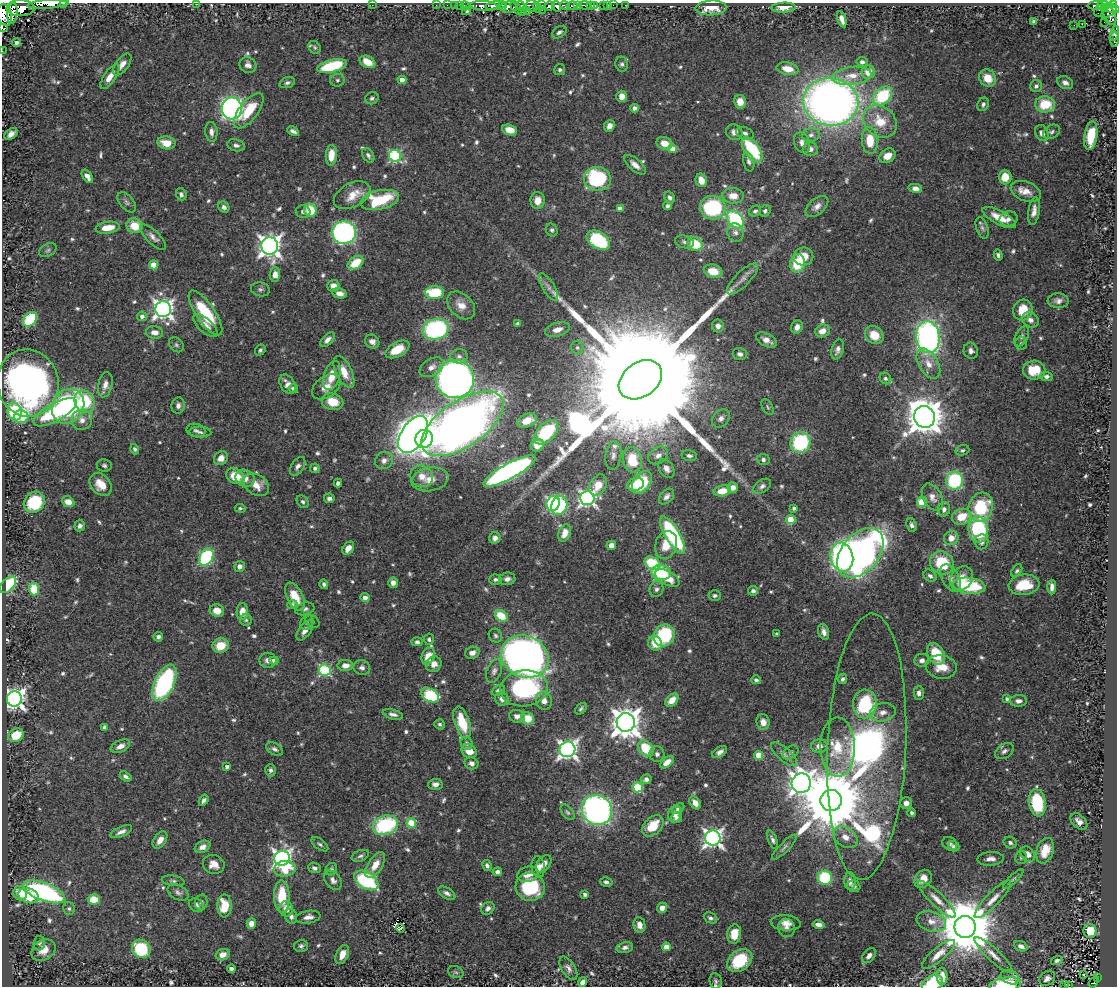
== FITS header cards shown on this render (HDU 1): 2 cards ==
NAXIS1  =                 1115
NAXIS2  =                  984

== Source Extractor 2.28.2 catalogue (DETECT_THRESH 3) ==
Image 1115 x 984 px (HDU 1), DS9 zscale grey, 1 PNG px = 1 image px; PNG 1119 x 988 px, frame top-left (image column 1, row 984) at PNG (2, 3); each listed source drawn as its Kron ellipse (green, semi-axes under 4 px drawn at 4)
Background 0.367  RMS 0.013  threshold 0.0392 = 3 sigma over >= 5 px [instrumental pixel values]
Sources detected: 691; of the 691, the 500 brightest by FLUX_AUTO listed and drawn (191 fainter detections omitted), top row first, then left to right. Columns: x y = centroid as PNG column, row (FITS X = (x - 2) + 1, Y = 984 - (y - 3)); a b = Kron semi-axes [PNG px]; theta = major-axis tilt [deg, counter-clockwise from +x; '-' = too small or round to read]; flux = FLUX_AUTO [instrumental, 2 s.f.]
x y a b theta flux
63 3 3 2 - 15
48 4 21 4 4 24
196 4 3 2 - 3.2
372 5 2 2 - 66
436 5 2 2 - 9
447 5 2 2 - 6.4
454 5 2 2 - 10
460 5 4 2 - 11
541 5 2 2 - 21
577 5 4 3 - 130
585 5 5 4 - 89
591 5 4 3 - 18
613 5 2 2 - 3.3
625 5 3 2 - 3.3
1103 5 5 5 - 13
1114 5 2 2 - 28
465 6 5 3 - 23
484 6 14 4 -3 660
496 6 10 4 6 530
502 6 4 2 - 82
521 6 5 2 - 36
532 6 6 5 - 190
550 6 5 4 - 300
557 6 5 3 - 71
565 6 5 3 - 180
572 6 5 4 - 380
594 6 4 3 - 120
604 6 4 2 - 3.9
607 6 4 3 - 19
1096 6 8 3 1 81
509 7 8 5 0 190
537 7 5 4 - 61
20 8 14 8 1 590
516 8 7 3 -53 210
711 8 15 7 3 15
783 8 12 5 3 6.2
1112 8 8 2 -18 26
1105 9 4 2 - 27
542 10 2 2 - 13
466 11 4 4 - 2.2
527 11 3 3 - 38
1099 11 6 2 71 8.8
522 12 2 2 - 38
1109 12 8 4 32 94
12 13 10 5 83 390
5 15 11 7 -77 590
1110 16 9 6 -69 170
842 19 8 4 -74 5.4
1033 21 4 3 - 1.8
1104 22 2 2 - 3.3
1082 24 3 2 - 6.3
1074 25 2 2 - 2.7
2 28 3 2 - 7100
559 32 8 5 32 2.5
1114 33 7 4 78 78
1115 39 7 3 90 110
17 42 4 4 - 2.4
315 47 7 5 -52 1.8
2 51 2 2 - 2.9
368 62 8 5 -28 14
862 62 5 5 - 2.7
122 64 13 6 53 6.5
622 64 7 6 - 2.6
248 65 9 7 -26 5.4
332 66 15 6 15 68
787 69 11 6 -10 10
560 70 6 5 - 1.8
868 72 6 6 - 11
852 76 20 9 7 13
110 77 14 6 56 8.9
988 78 9 8 - 15
337 80 7 6 - 2.1
402 80 4 4 - 9.1
287 83 8 5 19 2.4
1065 83 8 6 -27 4
1036 86 6 6 - 2.8
622 96 5 5 - 8.4
882 96 11 8 42 51
372 98 7 6 - 2.2
740 102 7 6 - 8.6
831 102 27 23 -5 700
983 104 7 5 65 2.5
1045 104 10 8 -6 30
232 108 11 10 - 330
635 108 4 4 - 5
249 111 21 9 52 27
880 121 18 14 -42 21
609 126 6 5 - 5.1
510 130 8 5 -18 11
293 131 6 4 -28 3.1
211 132 10 6 -84 4.3
734 132 8 7 - 5.5
1052 132 9 6 30 2.7
745 133 9 6 -20 3.3
1042 133 8 6 -64 6.2
11 134 8 5 37 5
811 135 9 6 10 3.5
1091 136 14 6 82 30
870 140 13 8 -86 21
166 143 9 6 -9 13
664 143 8 6 -19 11
802 143 11 7 -67 4.8
236 145 9 5 -15 2.8
673 149 4 4 - 9.6
752 149 14 7 -55 64
810 149 7 7 - 4.9
331 155 10 5 86 14
368 155 8 5 -59 2.5
395 156 6 5 - 120
887 156 8 6 33 10
749 162 10 5 -77 2.8
635 165 13 6 -41 6.4
87 176 7 4 -53 5.2
1005 177 7 6 - 14
597 179 13 12 - 85
701 180 7 5 -74 8.4
915 188 7 4 -11 5
1026 191 15 9 -21 8.6
181 194 6 5 - 2.8
352 195 20 12 28 15
733 196 10 8 -4 9.8
670 198 6 4 -58 2.4
380 200 19 9 12 57
538 200 8 7 - 9.1
127 202 12 6 -51 3.1
667 206 4 3 - 2.3
817 206 13 7 41 5.7
224 207 6 5 - 3.2
713 208 13 11 -13 77
620 209 4 4 - 7.4
310 210 6 6 - 30
303 211 7 6 - 2.6
755 211 6 5 - 2.3
765 211 6 5 - 2.3
1034 211 14 5 81 5.9
999 218 18 7 -28 13
735 219 10 7 -52 81
1008 219 9 7 19 4.2
134 226 8 7 - 20
108 228 12 6 8 14
982 228 11 5 -71 2.7
552 230 7 5 -61 2.1
344 232 12 11 - 220
735 232 9 8 - 4
153 237 17 6 -44 4.8
598 240 13 8 -33 74
684 242 9 6 -16 3.1
695 244 8 6 -36 31
270 246 8 8 - 660
48 250 9 6 30 2.4
998 255 5 4 - 2
803 257 10 9 - 14
355 263 8 6 37 22
798 263 9 7 78 30
154 265 4 4 - 17
713 271 9 6 -15 15
275 274 7 5 87 6.1
743 279 21 7 45 6.7
333 286 6 6 - 5.9
548 287 16 6 -58 4.9
260 289 9 7 -9 2.7
340 293 7 5 -13 5.3
435 293 9 6 -1 40
1058 301 10 7 -3 4.2
461 305 16 11 -44 10
163 309 8 8 - 460
1023 310 10 9 - 18
205 313 26 9 -55 45
142 316 5 4 - 3.6
30 319 8 6 48 48
1030 320 9 7 -38 4.5
518 324 4 3 - 2.5
205 325 15 7 -42 7.5
718 326 6 6 - 4.4
797 327 6 5 - 5.9
436 329 13 10 13 130
557 330 13 6 16 6.4
822 331 7 6 - 7.7
154 332 9 6 -8 6.3
874 335 10 8 -38 18
1022 336 11 6 62 2.9
928 337 16 12 -84 300
327 340 9 5 44 4.4
766 340 11 6 -29 7
372 342 7 6 - 4.1
1021 343 7 5 87 1.9
176 345 8 6 -46 2
577 348 6 6 - 2
397 349 13 7 29 16
838 349 10 6 74 4
260 350 6 4 50 1.9
971 351 8 7 - 3.9
740 354 7 5 -17 3.2
459 356 9 7 6 3.5
928 364 17 9 -59 11
432 367 13 8 32 6
1034 370 11 9 2 21
344 372 17 8 -65 14
332 375 15 8 72 17
1046 376 6 4 -4 2.7
885 378 6 5 - 1.8
455 379 19 19 - 590
640 380 24 17 36 86000
28 383 34 30 -78 360
287 384 10 7 -57 6.3
105 385 13 7 78 5.8
326 387 16 10 36 9.7
293 389 5 4 - 2.9
85 402 11 9 -59 53
333 402 11 8 -15 18
68 406 18 15 60 140
178 406 8 6 82 3.8
768 407 9 5 -60 1.8
15 412 9 7 -75 44
55 412 24 9 29 62
21 416 7 6 - 19
924 417 11 10 - 2200
721 418 10 7 49 4.4
82 420 10 10 - 7.4
527 421 10 6 22 12
462 424 47 23 34 800
196 431 9 6 -15 2.8
200 432 11 5 -2 2.7
546 432 15 8 45 65
413 435 20 12 57 780
424 439 9 8 - 90
800 442 10 10 - 81
537 445 6 6 - 12
135 449 5 4 - 2.2
962 450 7 5 16 1.9
613 455 14 8 83 5.3
658 455 10 8 36 5.6
689 456 7 5 -11 2.8
221 458 7 6 - 6.4
384 460 9 8 - 5.2
632 460 13 9 -77 29
763 460 6 5 - 2.7
104 466 7 6 - 2.2
298 466 10 6 56 3.8
315 468 5 5 - 2
666 469 10 7 -57 5.1
509 471 29 7 28 350
235 476 9 7 -30 20
422 476 11 10 - 9.6
245 478 10 8 -31 8.3
430 479 18 11 10 12
955 480 9 8 - 75
642 482 12 8 54 46
338 483 4 4 - 1.8
101 484 13 9 -47 14
635 484 8 6 19 19
256 485 14 10 -33 12
598 485 11 8 59 12
762 486 10 6 35 3
733 487 5 5 - 5.5
722 491 8 5 11 13
666 497 9 6 48 3.7
932 497 15 9 -61 7.4
329 498 5 5 - 3.1
587 498 7 7 - 300
34 502 11 10 - 44
68 502 6 5 - 8
303 502 7 5 -53 2.2
922 502 5 5 - 42
553 503 8 6 70 150
559 505 10 8 69 53
981 507 15 12 73 54
240 508 5 4 - 1.8
794 508 4 3 - 1.9
944 509 7 6 - 3.5
962 517 10 7 19 20
791 519 4 4 - 26
911 525 7 5 -68 2.5
80 526 5 5 - 2.7
978 529 13 9 -83 72
565 533 9 6 69 8.4
673 535 21 7 -59 98
495 538 6 5 - 4.1
951 538 7 7 - 8
981 542 7 7 - 3.5
611 545 5 4 - 5.7
666 545 14 10 73 16
348 548 7 5 52 6.4
860 553 28 18 49 450
206 557 9 6 58 98
842 557 14 11 -77 200
652 563 8 6 -29 52
942 563 12 11 - 39
240 566 5 5 - 4.2
1017 571 7 4 56 1.9
661 573 10 7 -9 53
930 576 7 5 -39 2.7
667 578 13 7 -28 15
951 578 15 8 -59 6.3
961 578 13 10 51 13
495 579 6 5 - 2.1
507 579 8 6 5 3.7
393 583 5 5 - 5.6
324 584 5 4 - 2.3
8 585 10 6 46 76
1024 585 15 10 7 25
969 586 16 8 -7 58
1052 587 7 4 90 4.7
34 589 6 5 - 32
656 589 8 6 71 3.1
753 591 5 5 - 3.2
715 595 6 5 - 2.1
295 597 15 8 -62 17
365 598 4 4 - 5.4
292 605 5 4 - 2.1
305 609 10 6 15 2.9
217 611 7 6 - 7.7
242 612 8 5 88 10
501 616 7 5 -36 25
246 620 6 5 - 2
312 621 8 5 -36 2
307 622 8 6 59 2.5
305 631 11 6 55 5.7
824 632 8 5 -74 4.4
777 634 3 3 - 2
664 635 11 10 - 57
495 636 7 6 - 2.2
158 637 5 4 - 3
429 639 6 5 - 2
417 642 5 4 - 2.5
655 643 7 6 - 16
221 646 8 7 - 16
472 653 7 6 - 5.3
936 654 11 8 -62 27
428 656 8 6 66 11
525 657 24 20 -23 540
268 660 8 7 - 4.8
922 660 7 6 - 3.8
274 661 4 4 - 4.6
434 664 8 7 - 6.2
345 666 8 5 1 5.8
941 667 15 11 -10 15
362 668 8 7 - 3.9
325 670 6 5 - 110
494 671 12 7 69 4.1
843 679 5 4 - 2.1
756 680 5 4 - 2
165 683 19 9 65 140
524 688 24 18 7 110
498 690 7 5 24 2.7
919 693 7 5 87 3.4
430 695 9 6 -28 80
14 699 7 7 - 570
502 699 7 6 - 4.7
1007 699 4 3 - 1.9
672 700 8 5 43 11
544 701 9 8 - 6.2
1018 701 8 5 2 4.3
865 704 14 12 88 78
581 709 7 4 43 1.9
883 712 13 9 11 7.6
393 714 10 4 -14 3.6
517 716 8 6 -4 5.2
528 718 6 6 - 17
462 722 16 7 -73 26
626 722 9 9 - 1300
763 722 8 6 -79 5.9
440 724 5 5 - 1.9
104 727 4 3 - 2
16 735 8 6 23 19
467 743 7 5 -61 2.2
120 746 10 6 25 6.4
819 746 8 6 7 6
838 747 30 17 -89 31
867 747 133 39 87 630
646 748 9 6 -51 32
275 749 9 5 -30 3
567 749 8 7 - 400
469 751 8 6 -34 11
1004 751 10 7 35 3.6
720 752 8 5 31 3.6
791 753 8 6 37 2.2
657 754 7 7 - 3.3
784 754 16 6 -41 4.4
759 755 4 4 - 23
667 762 8 5 39 7.1
471 763 7 6 - 3.8
227 767 4 3 - 2.9
271 770 6 5 - 3
126 776 6 4 -34 2.8
646 779 5 5 - 3.6
801 783 10 9 - 810
435 784 7 5 3 4.1
637 787 5 5 - 56
204 800 6 4 57 3.2
831 800 10 10 - 10000
695 803 7 5 -53 7.2
906 803 6 6 - 5
1037 803 14 8 -81 55
678 809 7 4 36 2.6
597 810 15 14 - 350
568 812 9 5 -52 2.1
912 813 4 3 - 2
675 814 8 6 73 5.7
677 818 6 5 - 3.1
1079 822 10 6 -43 5
411 823 5 5 - 39
385 825 13 9 18 84
653 826 12 8 44 20
121 832 11 5 24 4.2
845 837 13 9 -35 9.4
713 838 7 7 - 390
160 840 9 6 56 6.2
772 840 10 4 -69 3
1010 843 7 5 -24 2.4
320 844 10 5 -36 2.1
950 844 8 6 -36 2.7
954 846 6 5 - 2.5
202 847 8 5 27 4.9
784 847 17 5 45 3.3
1045 851 13 8 72 15
1028 854 8 6 -52 6.9
360 856 9 5 21 2.4
1021 857 6 6 - 1.9
282 858 8 7 - 390
990 859 13 7 3 5.7
214 864 11 9 -18 8.2
544 864 10 6 53 7
375 865 14 7 57 12
487 866 6 4 -61 2.6
538 867 11 6 -85 5.4
315 868 6 5 - 2.6
285 869 11 8 6 21
331 869 6 5 - 1.9
497 872 5 4 - 2.9
528 874 11 7 14 7.9
825 878 7 7 - 55
923 879 10 7 49 9.7
1013 879 13 3 43 2.1
333 880 11 7 -52 4.5
366 880 13 8 -32 90
173 881 11 5 -9 2.4
850 881 9 6 -87 4.8
606 882 6 4 -13 2.6
854 886 6 6 - 3
530 887 15 14 - 62
44 892 22 9 -21 180
178 892 11 7 -28 3.4
20 893 7 6 - 15
447 893 9 5 -31 3.4
585 894 4 3 - 3
28 896 10 7 -20 23
282 896 16 8 -89 30
94 899 6 5 - 19
937 899 25 6 -44 9.1
993 899 25 6 46 10
201 902 8 6 77 2.4
196 905 8 6 -34 3.5
224 906 11 7 -89 21
69 908 6 6 - 1.9
488 908 7 5 44 3.5
662 908 5 5 - 6.1
286 909 7 7 - 7.4
291 916 7 6 - 3.2
308 917 12 6 8 5.3
710 918 7 5 -25 2.3
931 921 15 9 -16 9
786 923 15 7 -5 7.3
251 924 5 4 - 6.9
639 925 8 6 -81 6.4
818 925 6 4 -12 4.7
965 927 11 10 - 7200
400 928 4 3 - 3.4
786 928 9 8 - 5.4
1090 931 7 6 - 18
734 934 9 7 84 15
39 943 7 5 83 1.9
301 946 7 6 - 2.4
1021 946 7 5 -22 3.8
625 947 8 5 11 3.6
666 947 4 4 - 11
141 949 10 8 -42 54
43 950 13 10 35 9.7
938 954 21 6 40 8.2
223 955 7 5 19 6.7
342 955 10 6 65 9.7
993 955 25 6 -43 8.5
869 956 8 5 51 4.2
1057 960 6 4 17 2
740 961 14 10 37 40
568 968 13 6 -58 4.6
231 969 4 4 - 3
456 972 8 5 -21 2.1
1083 975 3 2 - 2.2
942 976 8 5 -87 6.6
1010 977 9 6 -25 4.7
1047 978 8 6 40 3.9
1097 978 3 3 - 7.2
716 981 8 6 -81 2.2
583 982 5 4 - 4.2
1094 982 6 3 55 23
932 983 11 7 33 40
1065 984 3 2 - 8.6
1005 985 16 7 8 46
1069 985 3 2 - 6.4
At the frame edge (FLAGS 8, measured only in part): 12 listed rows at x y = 63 3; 48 4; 196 4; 5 15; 2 28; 1114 33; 1115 39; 2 51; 932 983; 1065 984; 1005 985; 1069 985
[191 fainter detections neither listed nor drawn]